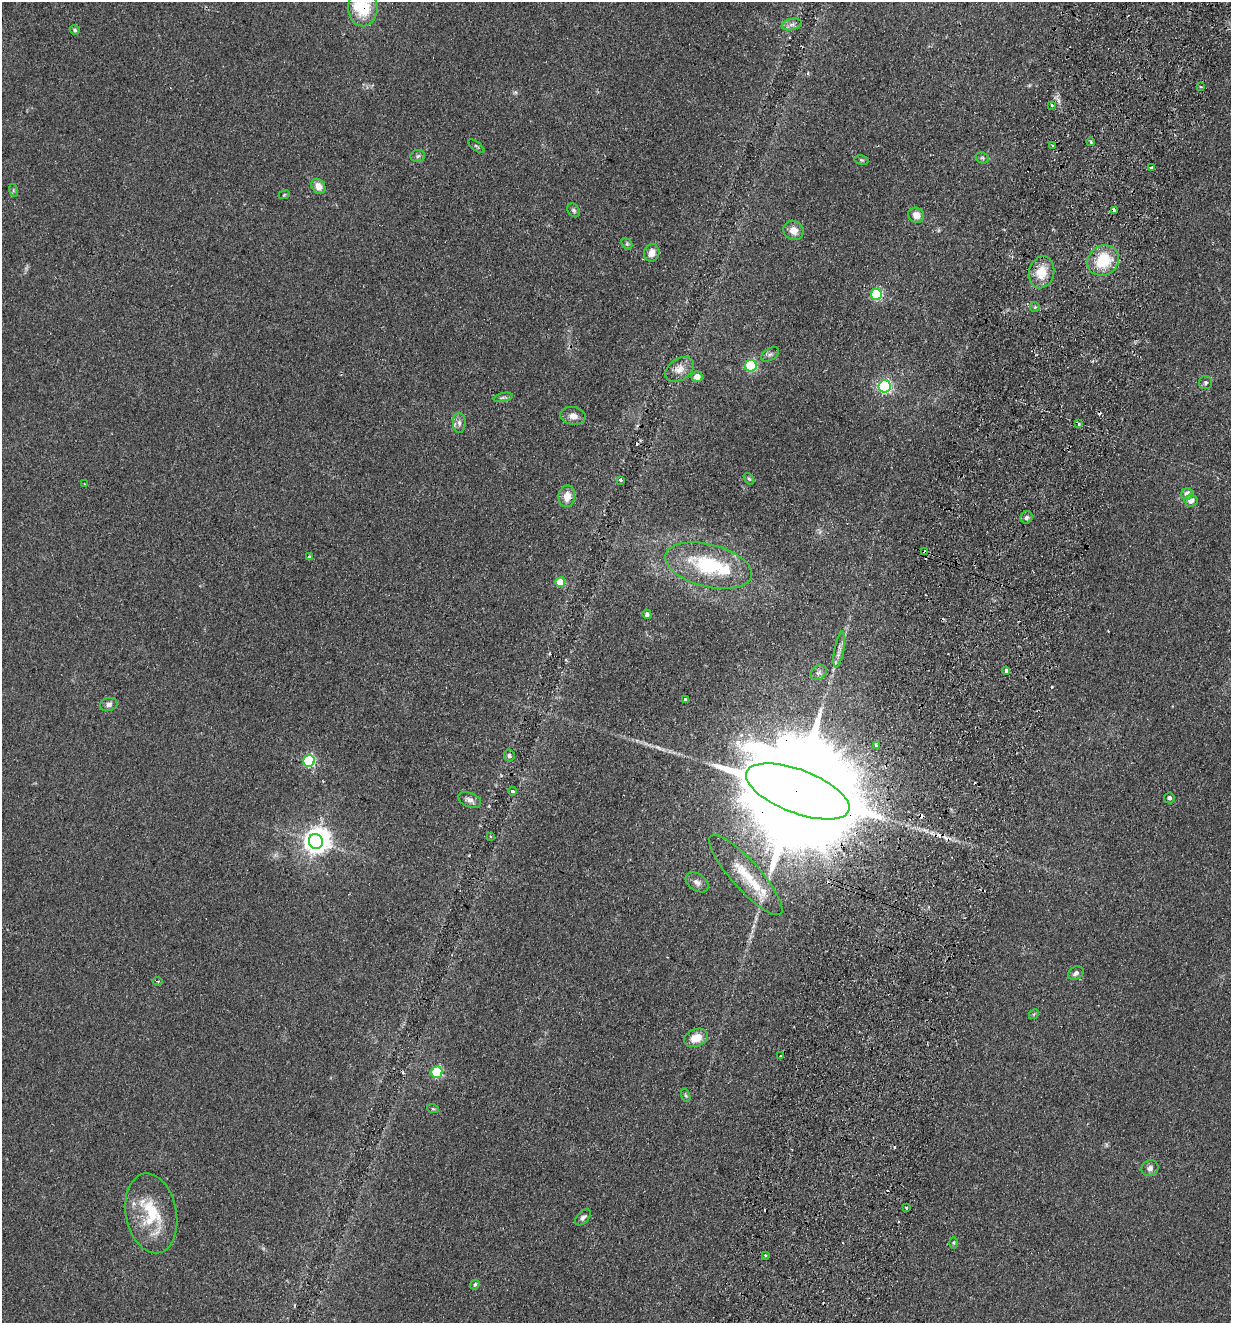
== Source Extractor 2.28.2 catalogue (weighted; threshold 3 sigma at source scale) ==
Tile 10 of 4 x 4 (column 2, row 3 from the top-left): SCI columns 1540-2768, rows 1342-2662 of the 5410 x 5325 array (HDU 1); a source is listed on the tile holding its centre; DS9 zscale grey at full resolution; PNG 1233 x 1325 px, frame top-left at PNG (2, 2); each listed source drawn as its Kron ellipse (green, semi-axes under 4 px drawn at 4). Shown black and unused: <1% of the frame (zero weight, under 2 of 3 exposures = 3% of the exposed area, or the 3 px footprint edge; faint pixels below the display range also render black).
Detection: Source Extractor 2.28.2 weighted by HDU 2 'WHT'; one run over the whole footprint, this tile lists its part. Background 0.133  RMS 0.01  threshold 0.0471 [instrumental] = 3 sigma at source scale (4.5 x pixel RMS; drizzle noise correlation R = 1.50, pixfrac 1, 0.05/0.05 arcsec/px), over >= 5 px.
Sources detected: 97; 2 too faint to see at this stretch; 2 inside a brighter object's white glare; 11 cosmic-ray / hot-pixel residue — neither listed nor drawn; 4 inside a brighter listed object's ellipse — not listed separately; the other 78 listed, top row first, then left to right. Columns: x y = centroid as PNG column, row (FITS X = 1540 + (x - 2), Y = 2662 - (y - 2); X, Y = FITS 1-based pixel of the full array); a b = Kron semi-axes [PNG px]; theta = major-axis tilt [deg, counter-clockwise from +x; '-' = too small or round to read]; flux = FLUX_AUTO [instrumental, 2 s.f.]
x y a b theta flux
363 8 18 14 -87 41
792 24 10 5 12 3.9
75 30 5 4 - 1.7
1200 87 3 2 - 1.4
1052 105 3 3 - 2.2
1090 142 4 3 - 1.5
476 146 9 3 -39 1.6
1053 146 3 3 - 2.8
418 156 7 6 - 2.3
982 158 7 5 -21 1.9
861 160 7 5 -11 1.4
1152 168 3 3 - 10
318 186 8 6 -55 8.4
13 190 6 4 -72 1.5
284 195 6 3 19 0.95
574 210 7 5 -57 2.4
1114 210 4 3 - 3.5
916 215 8 7 - 8.5
793 230 10 9 - 8.9
627 244 6 5 - 1.9
652 253 9 7 74 7.9
1103 260 16 14 35 40
1041 272 16 12 74 21
877 295 5 5 - 98
1035 307 5 4 - 1.2
770 354 10 6 30 3
751 366 6 6 - 110
680 369 15 10 33 10
697 377 5 5 - 9.6
1206 383 6 6 - 2.4
885 386 6 6 - 180
503 397 9 4 13 2.4
573 416 13 8 -9 7
459 423 10 6 -89 4.2
1079 424 3 3 - 1.7
749 479 6 4 -51 1.5
621 480 4 3 - 1.9
85 484 3 2 - 0.78
1187 494 6 5 - 8.3
567 496 11 8 80 12
1191 501 6 6 - 7.2
1027 517 6 6 - 2.9
925 552 4 3 - 22
309 557 3 3 - 1.9
708 565 44 21 -14 81
560 582 5 5 - 23
647 614 5 4 - 2.3
839 649 18 5 79 6
1006 671 4 3 - 3
819 673 9 7 36 3.3
685 699 3 3 - 4.2
109 704 9 6 14 3.8
876 745 3 3 - 4.9
509 756 6 5 - 2.3
309 761 6 5 - 120
512 791 4 3 - 2.7
798 791 55 21 -21 61000
1169 798 5 5 - 2.8
470 800 12 7 -23 5.2
491 836 3 3 - 1.7
316 841 7 7 - 880
746 875 52 14 -48 36
697 882 12 8 -35 5.3
1076 973 8 6 32 3.5
158 981 5 2 - 1.2
1034 1014 5 4 - 1.3
696 1038 12 8 22 16
781 1056 3 2 - 1.4
437 1072 6 5 - 100
686 1095 7 4 -70 1.5
433 1109 6 3 -18 1.1
1150 1168 8 8 - 4.3
906 1208 3 2 - 1.8
151 1213 40 25 -79 56
583 1217 10 5 44 3.5
954 1243 6 4 90 1.2
765 1255 4 3 - 1.5
475 1284 5 4 - 1.7
Overlapping masked pixels (flux is a lower limit): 3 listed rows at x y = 363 8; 925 552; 798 791
Isophote crosses this tile's border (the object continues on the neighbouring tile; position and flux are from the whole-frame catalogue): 1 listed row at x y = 363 8